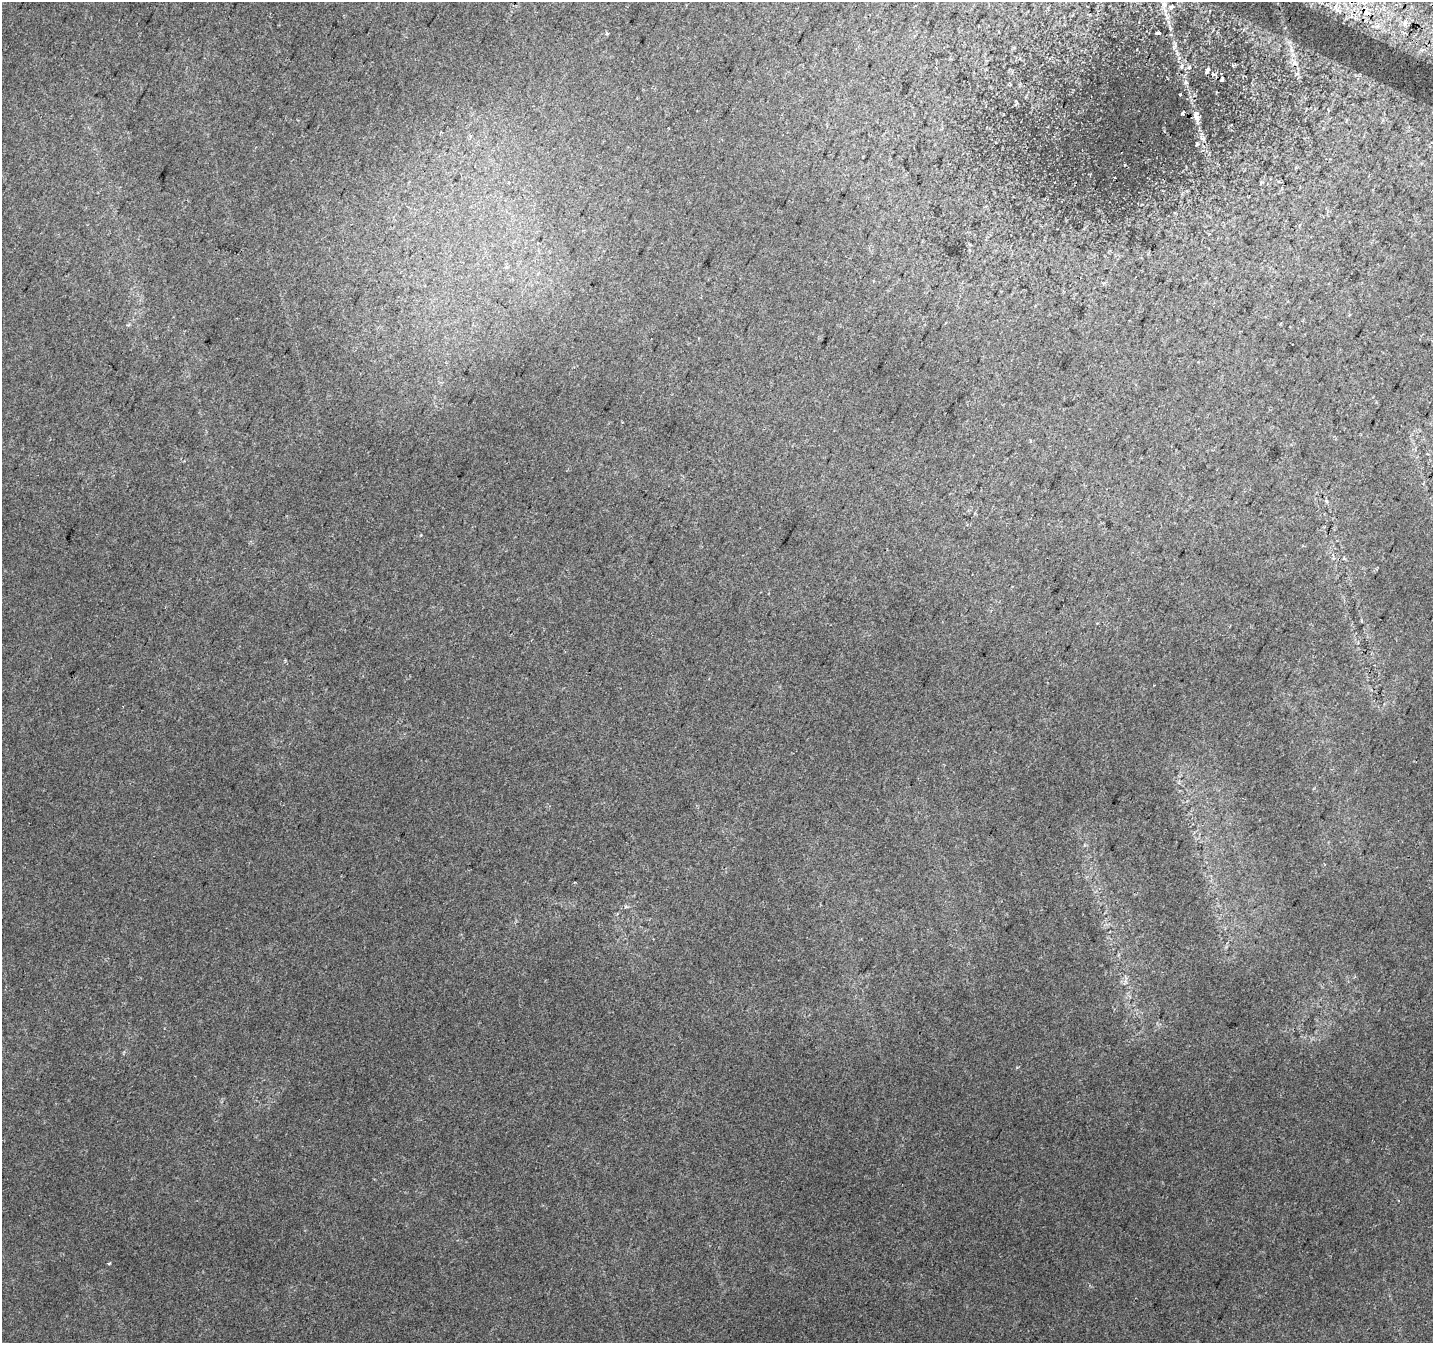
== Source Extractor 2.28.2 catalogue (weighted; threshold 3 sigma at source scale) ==
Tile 10 of 4 x 4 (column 2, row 3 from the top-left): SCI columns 1460-2890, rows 1648-2988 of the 5773 x 5911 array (HDU 1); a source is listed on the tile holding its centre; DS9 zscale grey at full resolution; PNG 1435 x 1345 px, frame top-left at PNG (2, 2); no overlay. Shown black and unused: <1% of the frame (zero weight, under 2 of 3 exposures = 2% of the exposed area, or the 3 px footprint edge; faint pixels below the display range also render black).
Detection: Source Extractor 2.28.2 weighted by HDU 2 'WHT'; one run over the whole footprint, this tile lists its part. Background 0.0321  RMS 0.01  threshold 0.046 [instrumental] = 3 sigma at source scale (4.5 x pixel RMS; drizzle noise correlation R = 1.50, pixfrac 1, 0.0396/0.0396 arcsec/px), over >= 5 px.
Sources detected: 15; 2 cosmic-ray / hot-pixel residue — not listed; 1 inside a brighter listed object's ellipse — not listed separately; the other 12 listed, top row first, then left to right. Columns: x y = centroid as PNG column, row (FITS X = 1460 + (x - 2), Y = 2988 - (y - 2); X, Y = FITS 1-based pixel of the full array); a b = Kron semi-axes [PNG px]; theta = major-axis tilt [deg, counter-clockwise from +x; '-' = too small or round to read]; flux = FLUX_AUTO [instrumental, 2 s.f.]
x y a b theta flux
1164 5 10 8 82 5.9
1336 6 8 4 80 3
1366 9 5 4 - 13
1157 33 5 2 - 1.6
1295 62 10 5 -57 4.2
1189 67 7 5 88 2.5
1207 71 7 4 64 2.5
1186 82 6 5 - 2.3
1180 94 3 2 - 0.84
1183 113 4 3 - 1.8
1196 116 20 7 -80 9.2
109 1263 4 3 - 1.2
Overlapping masked pixels (flux is a lower limit): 2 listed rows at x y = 1366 9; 1157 33
Isophote crosses this tile's border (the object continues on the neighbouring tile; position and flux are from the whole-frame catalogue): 1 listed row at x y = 1164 5